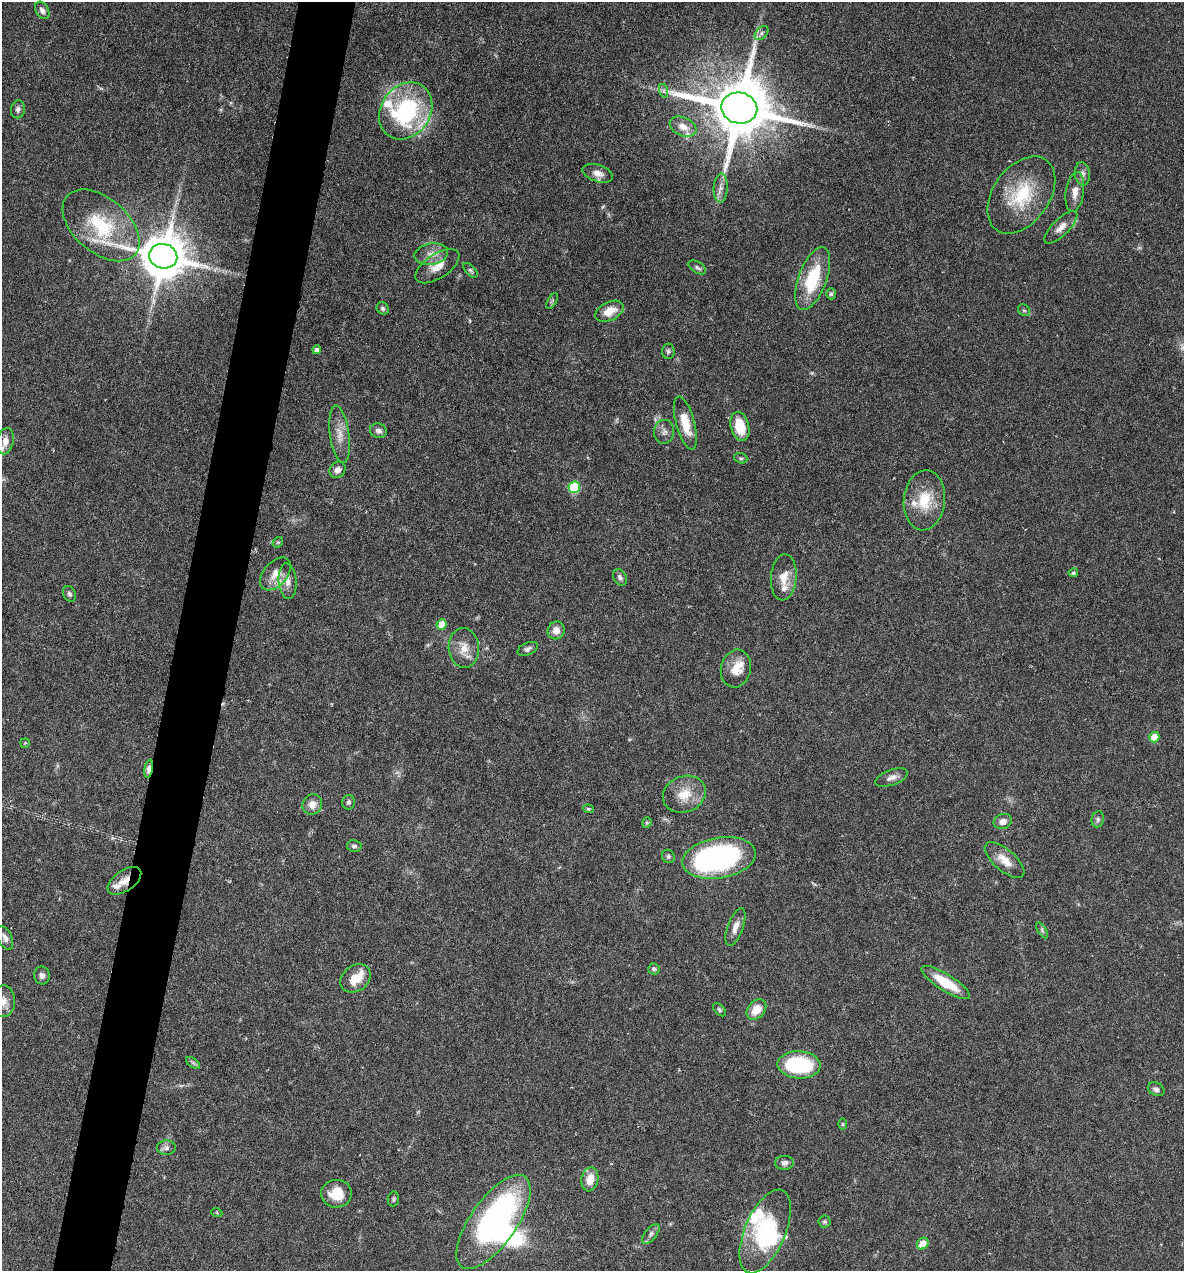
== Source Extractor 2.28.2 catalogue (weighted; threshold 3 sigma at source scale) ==
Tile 7 of 4 x 4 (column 3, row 2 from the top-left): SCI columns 2489-3670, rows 2541-3809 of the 5097 x 5080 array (HDU 1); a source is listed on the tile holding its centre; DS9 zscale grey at full resolution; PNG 1186 x 1273 px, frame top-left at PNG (2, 2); each listed source drawn as its Kron ellipse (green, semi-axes under 4 px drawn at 4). Shown black and unused: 5% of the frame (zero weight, under 4 of 7 exposures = <1% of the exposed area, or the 3 px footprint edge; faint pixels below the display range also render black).
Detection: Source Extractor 2.28.2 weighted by HDU 2 'WHT'; one run over the whole footprint, this tile lists its part. Background 0.111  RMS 0.0036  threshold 0.0147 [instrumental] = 3 sigma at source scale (4.09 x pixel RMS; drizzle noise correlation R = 1.36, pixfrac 0.8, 0.05/0.05 arcsec/px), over >= 5 px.
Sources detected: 104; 3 too faint to see at this stretch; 3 inside a brighter object's white glare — neither listed nor drawn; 8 inside a brighter listed object's ellipse — not listed separately; the other 90 listed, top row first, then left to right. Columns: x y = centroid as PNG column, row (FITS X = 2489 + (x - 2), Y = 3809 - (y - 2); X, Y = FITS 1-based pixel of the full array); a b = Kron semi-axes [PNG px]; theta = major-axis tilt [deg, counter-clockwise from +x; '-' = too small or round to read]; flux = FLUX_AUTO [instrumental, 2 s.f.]
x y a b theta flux
42 10 9 6 -58 1.4
761 33 8 5 47 0.9
664 91 7 4 -72 0.75
739 108 18 15 -12 3000
18 109 9 7 79 1.2
406 111 30 24 54 43
683 127 14 9 -24 3.4
598 173 16 8 -18 2.6
1082 174 12 7 -84 1.6
721 188 15 7 88 2
1075 192 20 9 81 3.7
1021 195 43 28 54 19
101 225 45 27 -41 23
1061 227 21 8 45 2.9
431 254 17 10 11 3.5
163 256 14 12 -13 1500
437 266 25 12 33 4.8
697 267 10 5 -32 0.94
470 270 9 5 -48 0.68
813 279 33 14 70 18
831 294 5 4 - 0.55
552 301 9 3 58 0.53
383 308 6 5 - 0.75
1024 310 6 5 - 0.55
609 311 15 9 26 5.2
317 350 4 4 - 1.5
668 351 7 6 - 0.81
685 423 27 9 -75 7.1
740 426 15 9 -76 9.1
378 431 8 7 - 1.4
664 432 12 10 85 1.8
340 434 29 9 -82 4.5
5 441 13 8 78 2.8
741 458 7 5 -20 0.55
338 470 8 7 - 2
574 487 6 5 - 23
924 500 30 20 84 11
278 542 6 4 41 0.5
1073 573 5 4 - 0.73
275 574 19 12 49 4.2
620 577 9 6 -59 1.1
784 577 23 13 85 4.6
288 581 18 9 -86 2.9
69 594 8 6 -65 0.95
441 624 5 5 - 5.8
556 630 9 8 - 2.6
464 648 20 15 -87 4.9
528 649 11 6 23 1.1
736 669 19 15 76 5.5
1154 737 5 5 - 6.9
25 743 4 4 - 0.37
149 769 9 4 80 6
892 777 17 7 19 2
684 794 22 18 23 6.9
348 802 7 6 - 0.87
312 804 10 9 - 2.6
588 809 5 4 - 0.46
1098 819 8 6 80 0.84
1003 821 9 7 20 2.1
647 823 5 4 - 0.43
354 846 7 6 - 0.8
668 856 7 6 - 0.67
719 858 37 20 10 72
1005 860 24 10 -41 4.7
124 881 19 10 34 3.9
735 927 20 7 70 2.7
1042 930 9 3 -57 0.68
5 938 13 7 -67 1.5
654 969 5 5 - 0.84
42 975 9 8 - 1.4
355 978 16 13 38 5.8
946 983 28 8 -32 10
3 1001 16 12 88 3.1
756 1009 11 8 48 4.9
719 1010 8 4 -46 0.59
193 1063 8 4 -37 0.67
799 1065 22 13 -3 27
1156 1089 9 6 -28 1.2
842 1124 6 4 -90 0.36
166 1148 9 7 3 1.3
784 1163 9 7 1 1.5
590 1179 12 8 79 4.4
336 1194 15 14 - 6.7
393 1199 7 5 81 0.62
217 1213 6 3 -19 0.31
824 1221 6 6 - 0.63
493 1222 55 23 55 83
765 1231 45 20 67 27
651 1234 12 6 51 1.2
923 1244 6 5 - 5.8
Overlapping masked pixels (flux is a lower limit): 2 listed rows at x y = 149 769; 124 881
Isophote crosses this tile's border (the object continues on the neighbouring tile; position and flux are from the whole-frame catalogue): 1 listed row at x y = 3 1001